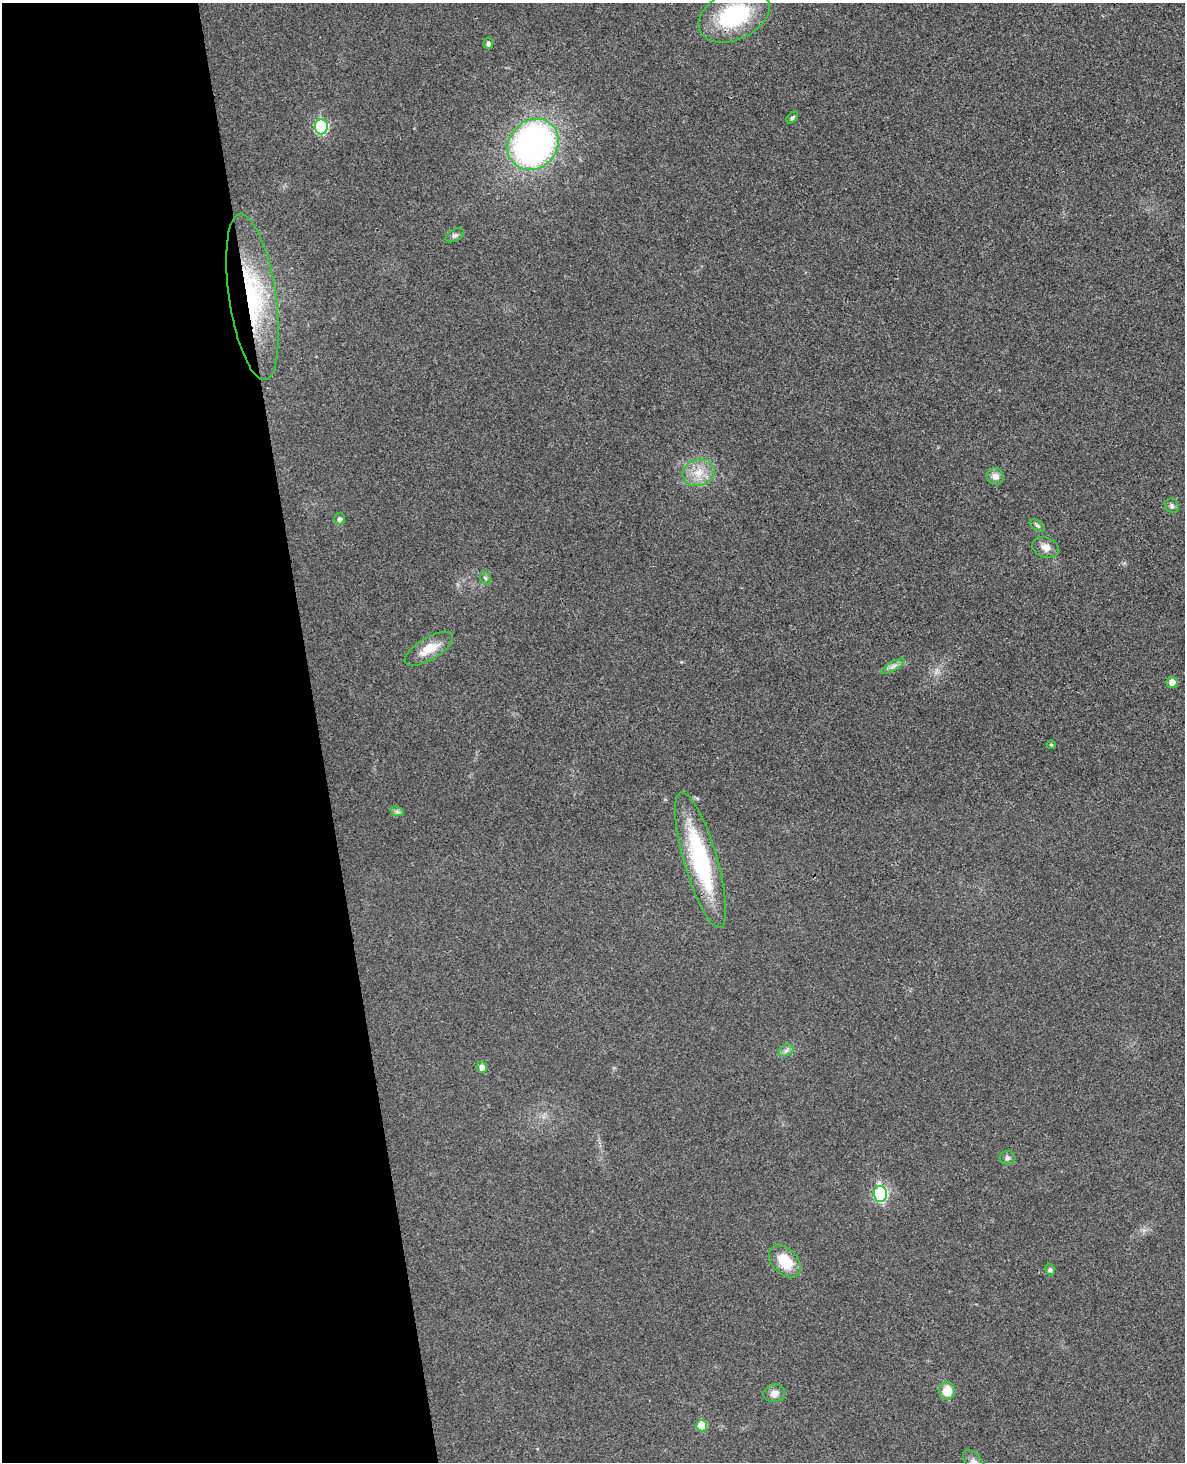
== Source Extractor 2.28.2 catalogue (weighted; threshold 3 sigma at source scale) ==
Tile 5 of 4 x 3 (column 1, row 2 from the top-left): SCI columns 57-1239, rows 1607-3066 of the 4844 x 4780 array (HDU 1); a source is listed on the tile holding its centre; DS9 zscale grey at full resolution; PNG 1187 x 1464 px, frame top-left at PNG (2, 3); each listed source drawn as its Kron ellipse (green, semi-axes under 4 px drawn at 4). Shown black and unused: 27% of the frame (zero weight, under 3 of 4 exposures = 6% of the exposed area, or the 3 px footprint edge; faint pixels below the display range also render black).
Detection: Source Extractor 2.28.2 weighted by HDU 2 'WHT'; one run over the whole footprint, this tile lists its part. Background 0.0217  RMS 0.0058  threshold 0.0262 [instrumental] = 3 sigma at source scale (4.5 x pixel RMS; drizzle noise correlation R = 1.50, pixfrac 1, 0.05/0.05 arcsec/px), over >= 5 px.
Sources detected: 30; all 30 listed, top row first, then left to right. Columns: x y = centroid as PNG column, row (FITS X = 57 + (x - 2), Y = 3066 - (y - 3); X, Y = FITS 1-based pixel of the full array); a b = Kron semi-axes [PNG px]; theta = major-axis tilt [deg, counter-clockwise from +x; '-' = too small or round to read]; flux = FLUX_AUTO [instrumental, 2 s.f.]
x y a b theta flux
734 15 38 24 26 55
488 44 5 5 - 1.9
792 118 7 4 45 1
321 127 7 6 - 58
533 144 27 24 46 200
455 235 10 6 29 1.6
252 297 84 23 -82 66
699 472 16 13 20 9.6
995 476 8 8 - 3.8
1172 506 7 6 - 1.5
339 519 6 5 - 1.4
1037 526 8 5 -34 1.1
1045 547 14 10 -19 4.4
485 578 7 5 -60 1.1
429 649 27 11 31 11
893 666 13 4 30 2.4
1172 682 5 5 - 4.8
1051 745 4 4 - 0.93
397 811 7 4 -19 1.3
701 860 70 16 -74 66
786 1050 8 5 30 1.8
482 1067 6 5 - 3.3
1007 1158 8 7 - 1.6
880 1194 8 6 -87 62
785 1261 19 12 -46 14
1050 1270 6 4 -75 0.97
947 1391 9 8 - 9.9
774 1393 11 8 6 3.8
702 1426 6 5 - 13
974 1462 15 8 -53 3.6
Overlapping masked pixels (flux is a lower limit): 1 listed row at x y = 252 297
Isophote crosses this tile's border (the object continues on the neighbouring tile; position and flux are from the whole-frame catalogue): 1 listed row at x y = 974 1462